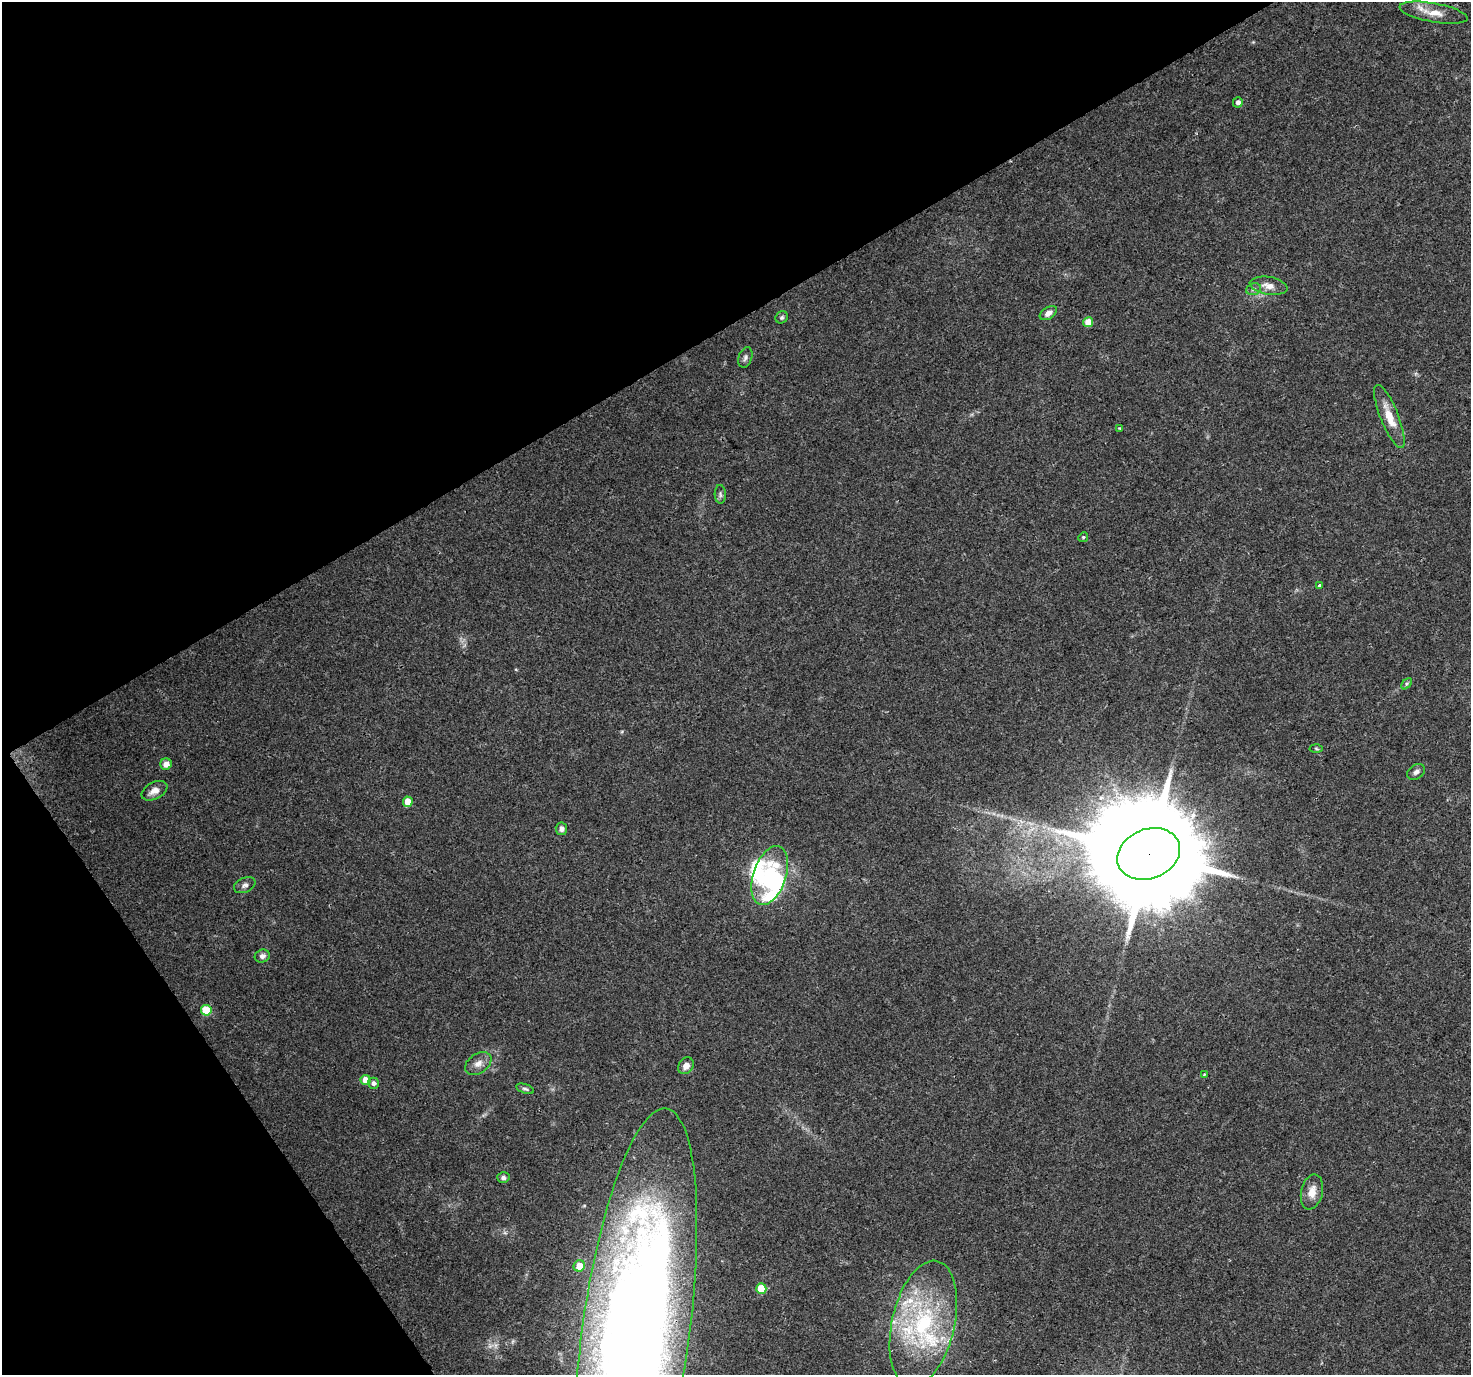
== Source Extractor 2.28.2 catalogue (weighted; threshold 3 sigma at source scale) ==
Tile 5 of 4 x 4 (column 1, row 2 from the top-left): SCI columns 7-1475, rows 2925-4297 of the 5881 x 5789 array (HDU 1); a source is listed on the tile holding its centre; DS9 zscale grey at full resolution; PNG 1473 x 1377 px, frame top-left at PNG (2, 2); each listed source drawn as its Kron ellipse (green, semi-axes under 4 px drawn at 4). Shown black and unused: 31% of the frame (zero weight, under 3 of 4 exposures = <1% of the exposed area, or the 3 px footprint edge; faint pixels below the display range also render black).
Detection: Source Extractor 2.28.2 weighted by HDU 2 'WHT'; one run over the whole footprint, this tile lists its part. Background 0.0346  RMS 0.0036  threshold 0.0163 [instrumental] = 3 sigma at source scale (4.5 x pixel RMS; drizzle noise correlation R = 1.50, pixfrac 1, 0.0396/0.0396 arcsec/px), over >= 5 px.
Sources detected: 43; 2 inside a brighter object's white glare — neither listed nor drawn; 4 inside a brighter listed object's ellipse — not listed separately; the other 37 listed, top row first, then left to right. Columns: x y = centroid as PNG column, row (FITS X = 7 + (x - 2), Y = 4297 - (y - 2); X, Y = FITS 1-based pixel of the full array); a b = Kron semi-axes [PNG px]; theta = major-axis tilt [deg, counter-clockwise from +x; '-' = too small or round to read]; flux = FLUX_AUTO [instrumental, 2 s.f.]
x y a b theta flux
1434 13 34 9 -10 5.8
1238 102 5 5 - 1.4
1269 286 19 8 -10 3.4
1253 289 7 5 18 0.9
1048 313 9 6 33 1.9
782 317 6 5 - 0.72
1088 322 5 5 - 5.5
745 357 10 6 72 1.2
1389 417 34 9 -68 6.8
1120 428 4 3 - 0.42
720 494 9 5 -87 0.9
1083 537 5 4 - 0.44
1320 585 4 3 - 1.3
1407 684 6 4 46 0.62
1316 748 6 4 -3 0.48
166 764 6 6 - 2.6
1416 772 9 7 33 1.3
154 791 14 8 27 2.8
408 802 5 5 - 5.5
561 829 6 6 - 1.5
1149 854 32 25 22 13000
770 875 31 16 72 22
245 885 11 7 24 1.4
262 956 8 6 19 1.4
206 1010 5 5 - 12
478 1063 14 9 34 2.8
686 1066 9 7 54 2.2
1204 1074 4 3 - 0.33
365 1080 5 5 - 4.2
374 1083 6 5 - 1.3
525 1089 9 4 -18 0.78
503 1178 6 5 - 0.98
1312 1192 18 10 77 4
579 1266 6 5 - 5.5
761 1289 5 5 - 11
923 1323 64 31 77 49
636 1332 226 53 82 700
Overlapping masked pixels (flux is a lower limit): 2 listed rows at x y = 1149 854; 636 1332
Isophote crosses this tile's border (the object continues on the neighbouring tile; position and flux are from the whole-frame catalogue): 1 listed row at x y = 636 1332